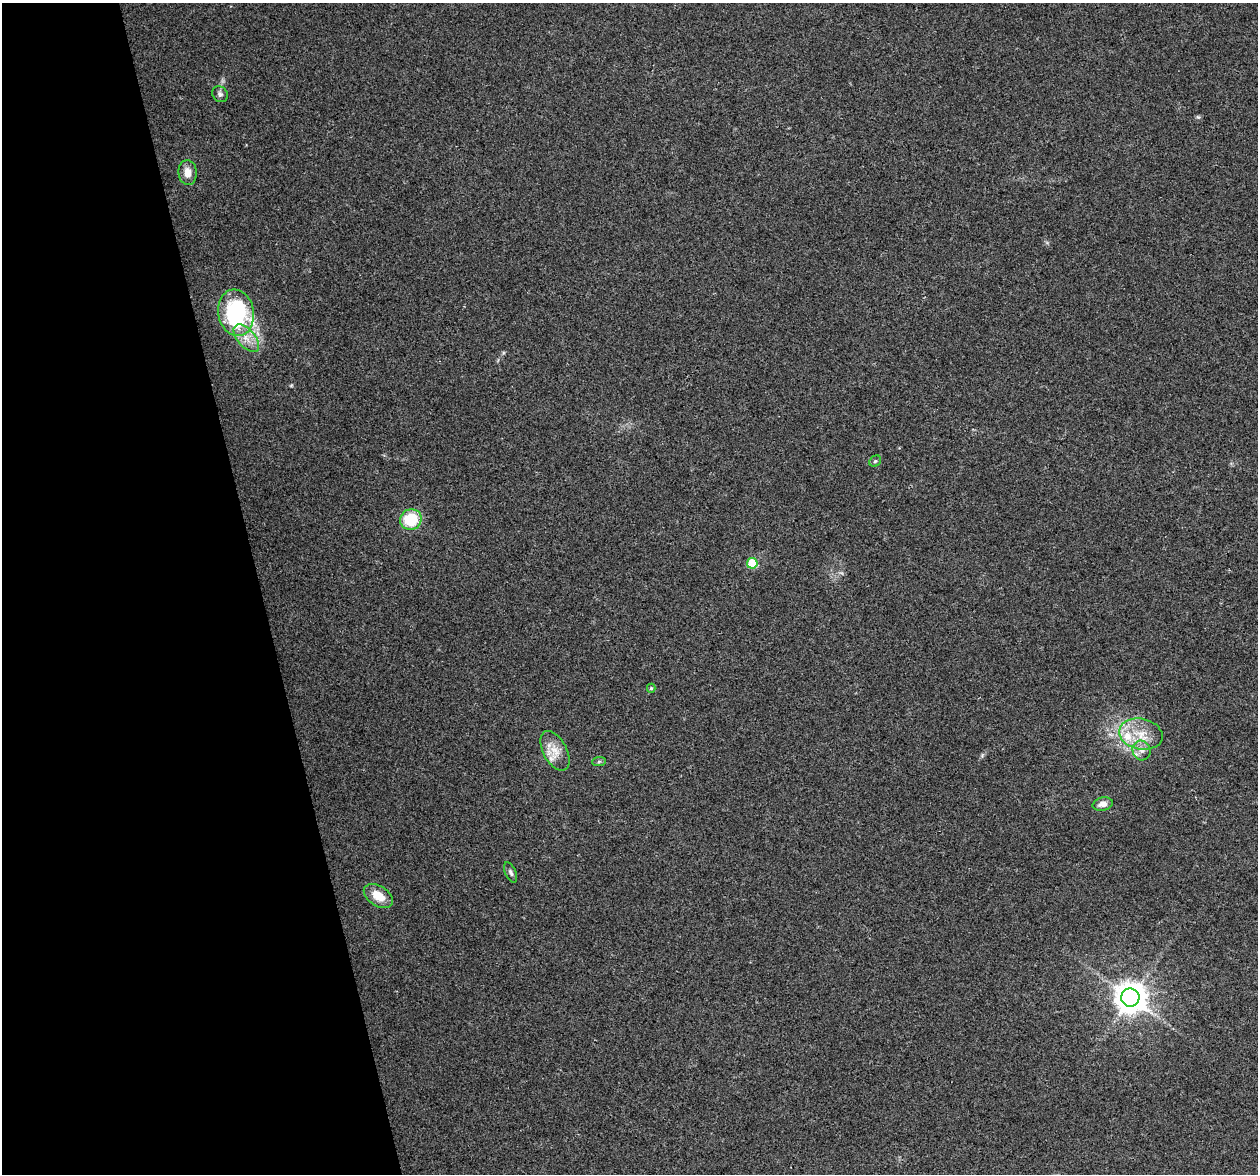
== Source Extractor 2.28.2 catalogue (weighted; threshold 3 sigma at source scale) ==
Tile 5 of 4 x 4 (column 1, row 2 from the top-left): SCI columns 1-1256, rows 2430-3601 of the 5022 x 4810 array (HDU 1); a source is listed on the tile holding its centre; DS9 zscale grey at full resolution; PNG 1260 x 1176 px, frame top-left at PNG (2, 3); each listed source drawn as its Kron ellipse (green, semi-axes under 4 px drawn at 4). Shown black and unused: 21% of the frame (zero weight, under 2 of 3 exposures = <1% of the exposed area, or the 3 px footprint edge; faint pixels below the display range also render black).
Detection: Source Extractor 2.28.2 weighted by HDU 2 'WHT'; one run over the whole footprint, this tile lists its part. Background 0.0816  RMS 0.0076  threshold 0.034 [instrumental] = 3 sigma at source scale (4.5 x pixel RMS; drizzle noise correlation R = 1.50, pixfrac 1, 0.0396/0.0396 arcsec/px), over >= 5 px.
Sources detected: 19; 3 inside a brighter listed object's ellipse — not listed separately; the other 16 listed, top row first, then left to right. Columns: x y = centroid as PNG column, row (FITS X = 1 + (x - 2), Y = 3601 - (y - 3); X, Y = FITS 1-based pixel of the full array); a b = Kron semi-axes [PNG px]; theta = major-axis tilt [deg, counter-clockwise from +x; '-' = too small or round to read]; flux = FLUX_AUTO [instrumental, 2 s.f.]
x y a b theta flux
220 94 8 7 - 2.4
188 173 12 9 -86 6.6
236 313 23 18 -80 100
246 338 16 9 -48 9.4
875 461 6 5 - 1.2
411 519 11 10 - 30
752 563 5 5 - 35
651 688 4 4 - 1.1
1141 734 22 15 -12 18
1141 750 10 9 - 4.7
555 751 22 11 -62 11
599 761 7 4 2 1.2
1103 804 10 6 12 4.7
511 872 11 5 -67 2.1
378 896 16 10 -32 13
1130 998 9 9 - 1300